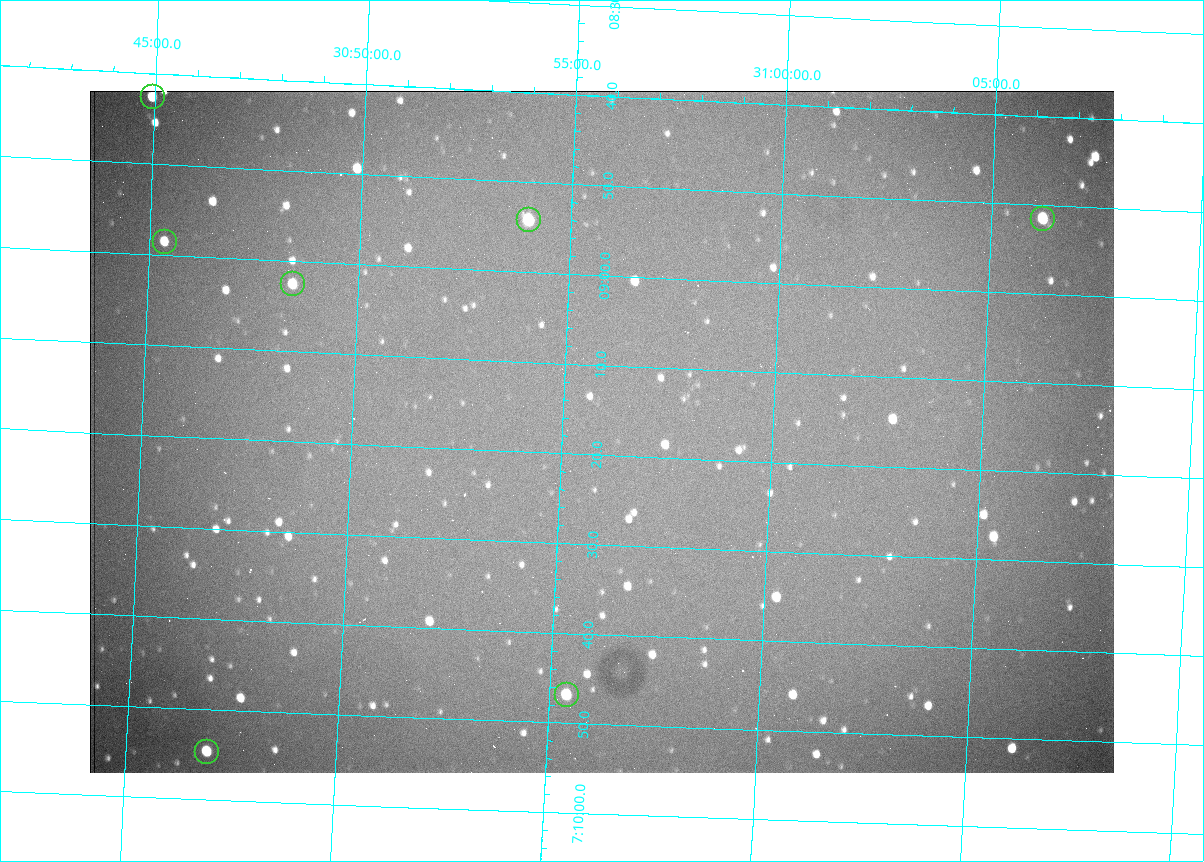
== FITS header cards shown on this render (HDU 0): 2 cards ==
NAXIS1  =                 1024 /fastest changing axis
NAXIS2  =                  682 /next to fastest changing axis

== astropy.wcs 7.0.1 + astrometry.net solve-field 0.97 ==
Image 1024 x 682 px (HDU 0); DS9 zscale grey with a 90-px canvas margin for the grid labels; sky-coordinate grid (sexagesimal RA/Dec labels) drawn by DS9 from the SOLVED WCS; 7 Tycho-2 reference stars matched to detected sources circled (green)
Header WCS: RA---TAN/DEC--TAN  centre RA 07:09:17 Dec +30:56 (107.32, +30.93 deg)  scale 1.44 arcsec/px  FOV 24.5' x 16.3'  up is -93 deg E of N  parity flipped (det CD > 0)
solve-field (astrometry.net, Tycho-2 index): VERIFIED the header's WCS against the Tycho-2 star catalogue (7 matches, 0 conflicts) and refined it, rather than solving blind
Solved WCS: RA---TAN-SIP/DEC--TAN-SIP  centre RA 07:09:17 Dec +30:56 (107.32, +30.93 deg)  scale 1.43 arcsec/px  FOV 24.4' x 16.3'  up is -93 deg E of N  parity flipped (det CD > 0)
The solver's refit moves the header's centre by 2.1 arcsec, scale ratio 0.9954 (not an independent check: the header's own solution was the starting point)
Tycho-2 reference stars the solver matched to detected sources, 7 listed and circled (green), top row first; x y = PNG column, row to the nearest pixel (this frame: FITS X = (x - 90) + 1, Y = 682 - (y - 91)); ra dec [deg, ICRS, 3 dp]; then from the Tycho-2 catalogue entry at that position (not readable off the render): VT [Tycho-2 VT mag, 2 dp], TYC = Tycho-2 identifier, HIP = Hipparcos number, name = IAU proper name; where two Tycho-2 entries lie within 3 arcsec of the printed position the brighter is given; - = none
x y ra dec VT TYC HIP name
153 97 107.177 +30.749 11.91 2438-477-1 - -
1043 219 107.215 +31.104 11.64 2438-821-1 - -
529 220 107.226 +30.900 10.76 2438-883-1 - -
165 242 107.244 +30.756 12.13 2438-718-1 - -
293 284 107.261 +30.807 12.26 2438-856-1 - -
567 695 107.445 +30.924 11.38 2438-1056-1 - -
207 752 107.478 +30.782 11.68 2438-545-1 - -